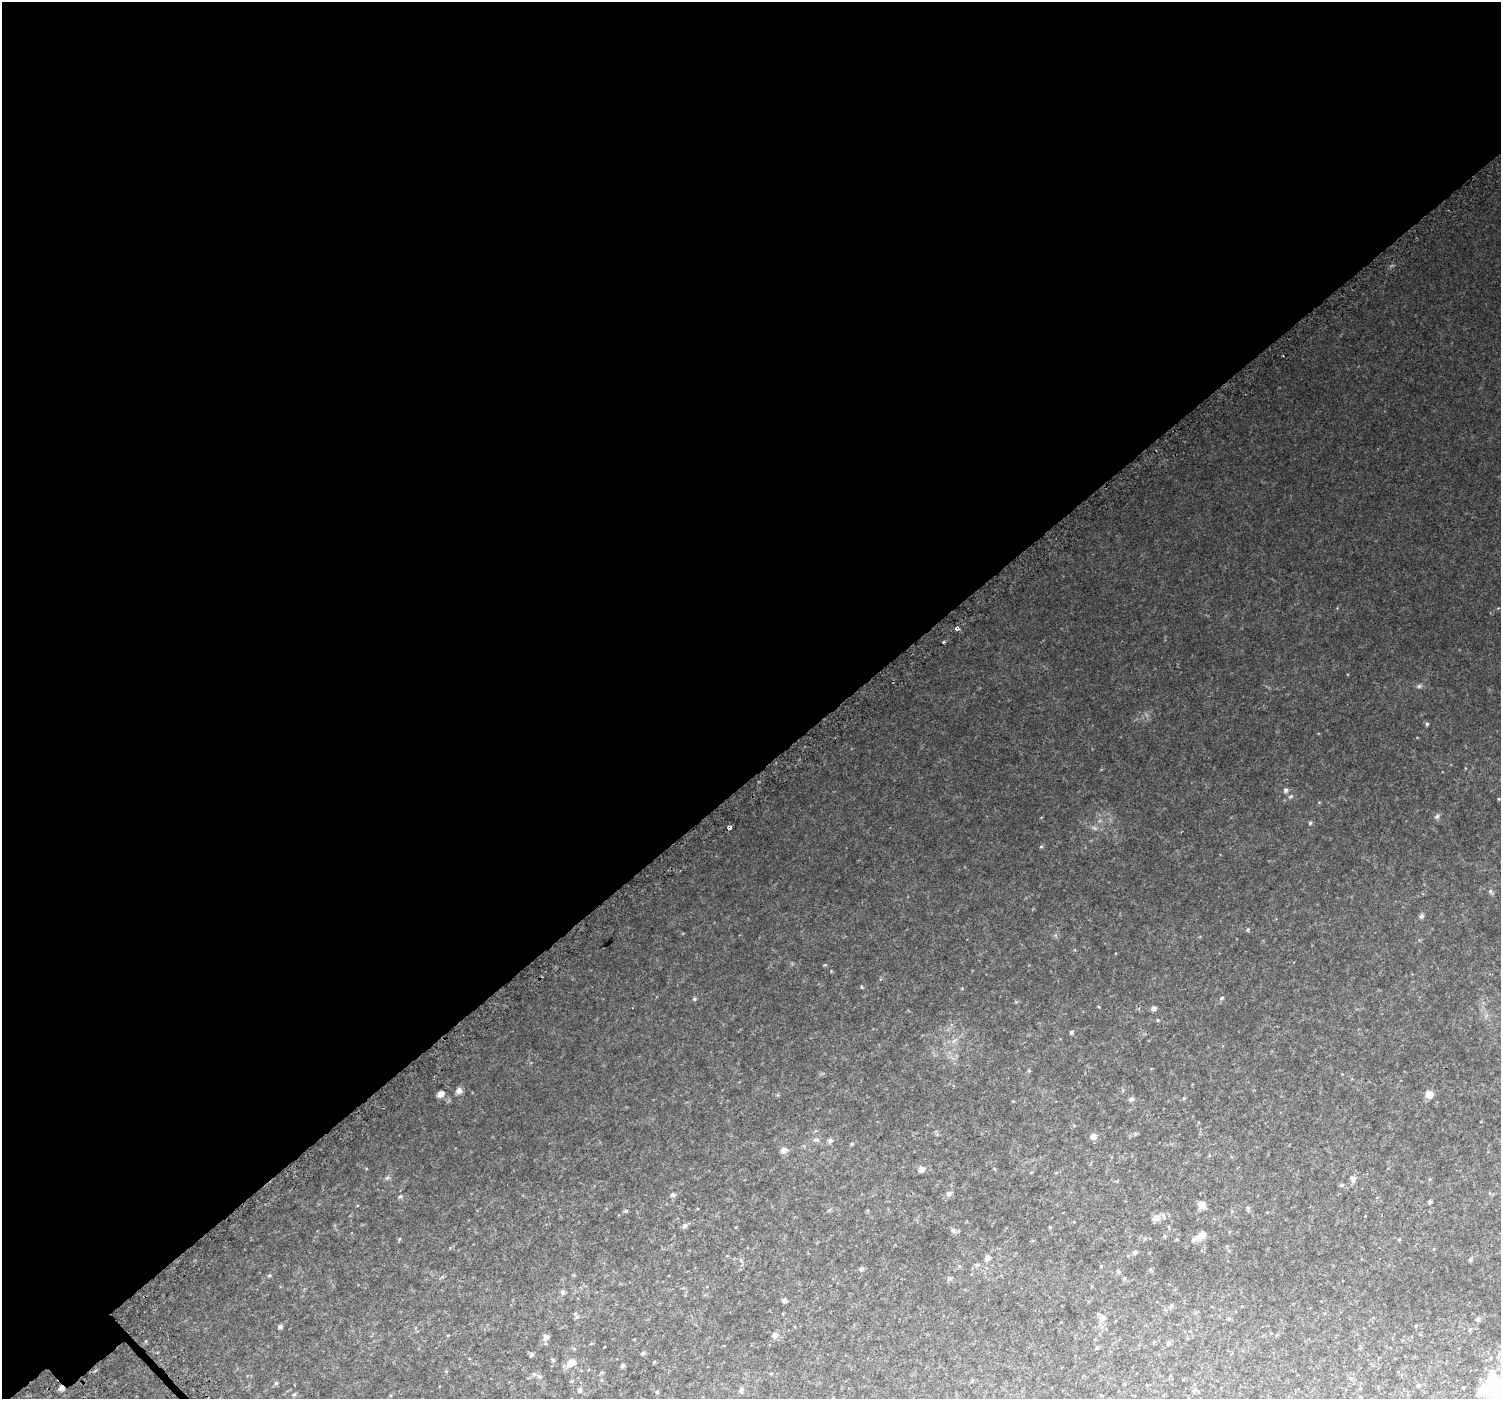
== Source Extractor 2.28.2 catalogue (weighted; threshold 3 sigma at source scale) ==
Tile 2 of 4 x 4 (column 2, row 1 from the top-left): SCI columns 1549-3047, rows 4469-5865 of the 6107 x 6073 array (HDU 1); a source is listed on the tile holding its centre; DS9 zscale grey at full resolution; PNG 1503 x 1401 px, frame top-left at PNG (2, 2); no overlay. Shown black and unused: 56% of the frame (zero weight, under 2 of 3 exposures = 3% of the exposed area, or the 3 px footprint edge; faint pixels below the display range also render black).
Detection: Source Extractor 2.28.2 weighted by HDU 2 'WHT'; one run over the whole footprint, this tile lists its part. Background 0.0548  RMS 0.0081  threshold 0.0365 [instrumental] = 3 sigma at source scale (4.5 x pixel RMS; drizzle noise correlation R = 1.50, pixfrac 1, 0.0396/0.0396 arcsec/px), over >= 5 px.
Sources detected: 92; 1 inside a brighter object's white glare — not listed; the other 91 listed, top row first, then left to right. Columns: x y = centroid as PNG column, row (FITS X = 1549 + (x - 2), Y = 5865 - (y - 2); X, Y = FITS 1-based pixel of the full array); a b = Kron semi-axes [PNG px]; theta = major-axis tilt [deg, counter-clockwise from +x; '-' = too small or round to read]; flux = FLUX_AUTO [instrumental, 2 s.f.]
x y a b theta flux
957 628 3 3 - 8.9
944 642 3 3 - 1
1419 686 7 4 45 1.3
1427 724 5 5 - 1.1
1286 790 6 5 - 1.9
1437 817 8 5 48 1.7
1310 823 6 4 47 0.86
729 827 4 4 - 3.9
1041 847 5 4 - 0.95
1490 891 6 5 - 1.5
1421 916 6 6 - 1.6
1248 930 5 4 - 1.1
862 987 5 3 - 0.65
1222 998 6 4 28 1
694 999 5 5 - 0.99
1154 1008 6 5 - 2.4
1158 1020 5 4 - 0.96
1071 1032 5 4 - 1.3
1029 1071 4 4 - 0.82
459 1090 8 7 - 3
441 1094 6 5 - 4.7
1429 1094 8 7 - 6.6
1184 1098 4 4 - 1
1131 1099 7 6 - 1.7
1094 1137 8 7 - 2.8
830 1140 6 5 - 1.9
852 1144 5 4 - 0.83
784 1150 10 8 31 2.9
921 1169 7 7 - 3.2
1056 1173 5 3 - 0.64
387 1178 6 4 3 1.2
1353 1179 9 6 -67 2.4
1341 1185 6 4 21 1.1
949 1194 8 5 59 1.7
673 1195 7 6 - 1.6
400 1196 5 4 - 1.3
1430 1201 4 4 - 1.4
1202 1204 8 7 - 5.1
1248 1208 6 5 - 1.3
626 1211 6 4 21 1.2
1156 1218 12 9 1 3.6
685 1225 7 6 - 1.9
1050 1227 4 4 - 0.73
953 1230 7 6 - 1.9
1202 1235 10 7 47 5.5
1145 1238 5 5 - 1.1
399 1239 5 3 - 0.67
1193 1240 7 6 - 2.2
1135 1252 6 5 - 1.6
987 1257 6 5 - 2.9
1470 1260 5 4 - 1.1
1101 1266 4 3 - 0.61
862 1269 7 4 46 1.2
1150 1269 6 4 -19 0.81
1118 1271 6 5 - 1.2
269 1275 5 4 - 1
949 1278 6 4 1 1.2
1124 1278 5 4 - 0.93
563 1292 7 5 -79 1.7
784 1301 7 5 -15 1.5
1171 1306 6 5 - 1.2
577 1317 6 5 - 1.3
1102 1318 9 7 17 3.5
1229 1318 5 4 - 0.9
1478 1319 6 5 - 1.6
280 1327 6 5 - 1.3
1470 1330 5 4 - 1.1
775 1335 10 7 12 3.1
546 1337 8 7 - 2.7
591 1344 5 3 - 0.63
1168 1344 5 5 - 1.6
1097 1348 5 4 - 1
643 1353 5 5 - 1.1
531 1355 5 5 - 1.6
553 1360 5 5 - 0.96
571 1363 9 8 - 7.1
623 1365 5 4 - 1.5
602 1372 4 4 - 1.1
771 1373 5 3 - 0.71
602 1380 5 3 - 0.76
276 1383 5 4 - 1.1
1124 1383 5 3 - 0.53
1418 1385 6 5 - 1.1
1494 1386 23 18 -80 61
61 1388 6 5 - 3.1
1463 1388 4 3 - 0.61
741 1389 8 5 50 1.7
579 1390 5 5 - 1.8
1194 1390 6 5 - 1.8
657 1392 5 4 - 1
294 1394 6 4 2 0.93
Overlapping masked pixels (flux is a lower limit): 3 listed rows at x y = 957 628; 729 827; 61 1388
Isophote crosses this tile's border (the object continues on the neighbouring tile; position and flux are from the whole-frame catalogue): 1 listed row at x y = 1494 1386
Unlisted compact peaks at least as high as the median listed source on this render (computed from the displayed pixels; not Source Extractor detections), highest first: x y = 825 965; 831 971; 1099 1007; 146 1341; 1016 1002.